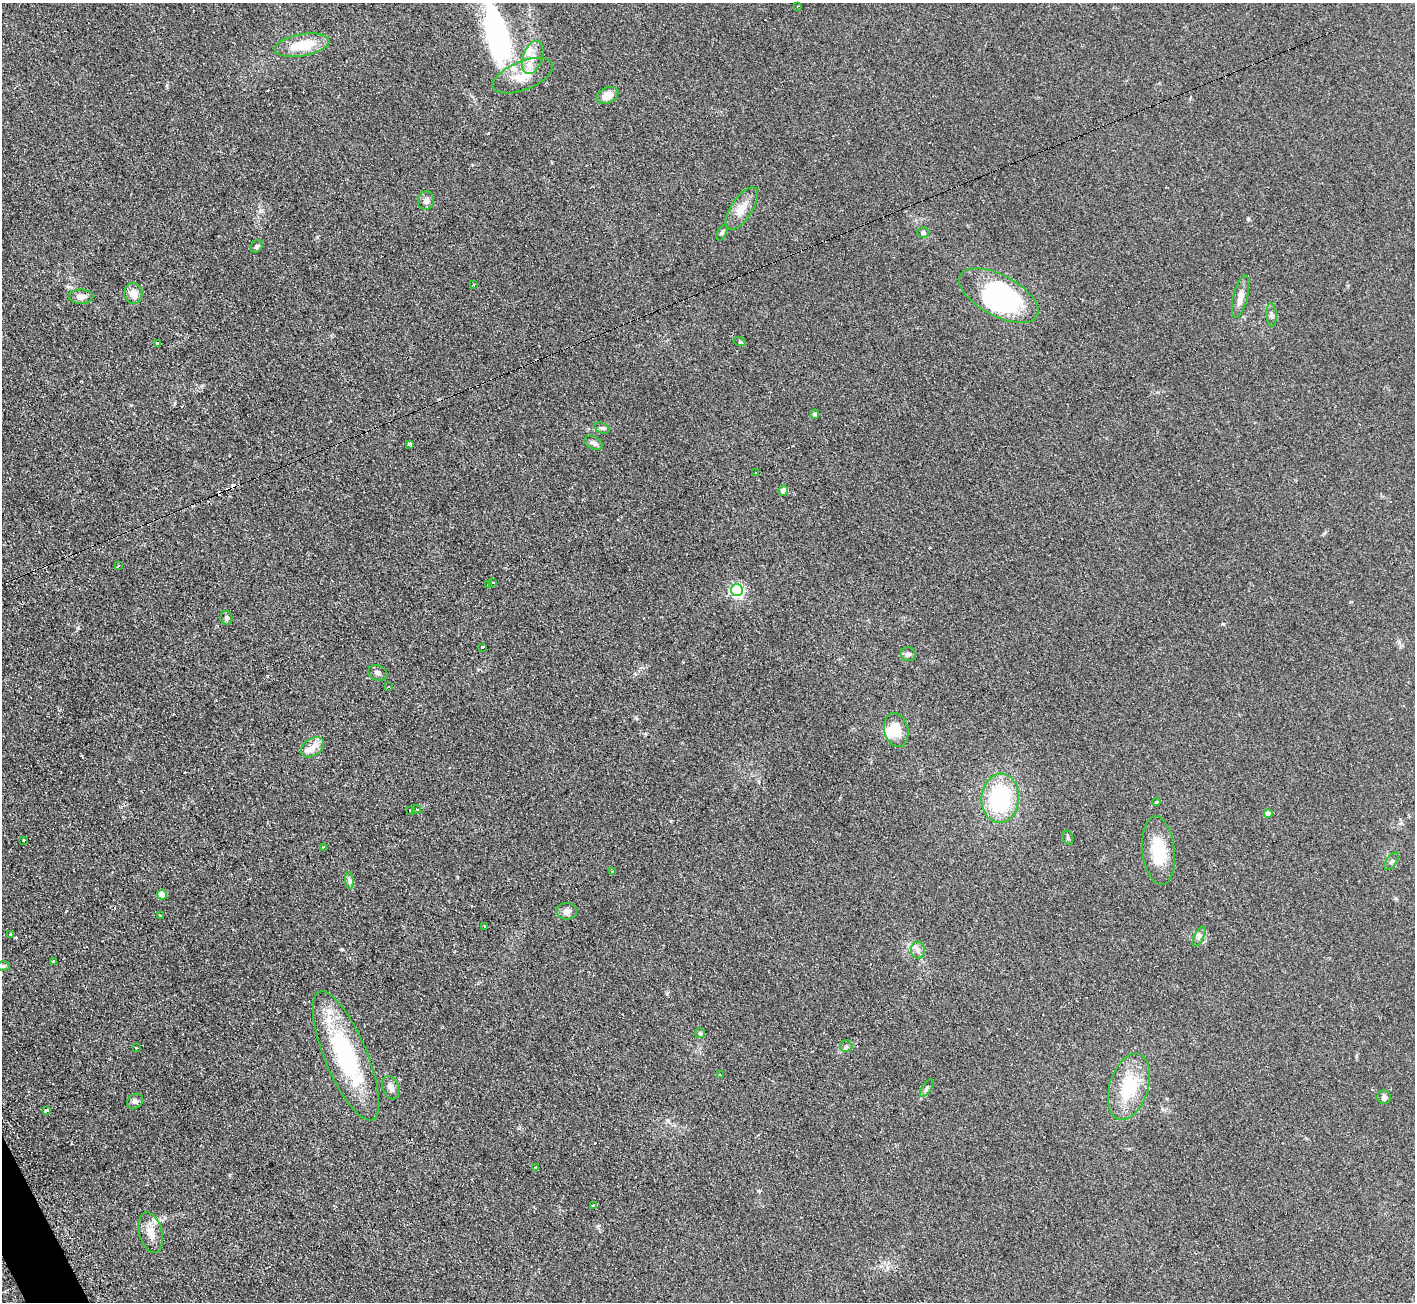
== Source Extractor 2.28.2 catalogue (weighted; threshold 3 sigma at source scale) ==
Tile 7 of 4 x 4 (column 3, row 2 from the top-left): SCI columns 2832-4244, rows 2755-4054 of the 5674 x 5646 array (HDU 1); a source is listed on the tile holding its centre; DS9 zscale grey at full resolution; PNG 1417 x 1304 px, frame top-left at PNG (2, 3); each listed source drawn as its Kron ellipse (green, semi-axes under 4 px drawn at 4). Shown black and unused: <1% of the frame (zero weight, under 2 of 3 exposures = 2% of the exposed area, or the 3 px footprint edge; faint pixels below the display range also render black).
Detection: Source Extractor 2.28.2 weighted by HDU 2 'WHT'; one run over the whole footprint, this tile lists its part. Background 0.123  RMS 0.012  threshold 0.0526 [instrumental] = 3 sigma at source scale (4.5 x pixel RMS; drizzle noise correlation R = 1.50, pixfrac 1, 0.05/0.05 arcsec/px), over >= 5 px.
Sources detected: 92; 8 inside a brighter object's white glare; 11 cosmic-ray / hot-pixel residue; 1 long thin detection or spike segment (spike, bleed or trail) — neither listed nor drawn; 2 inside a brighter listed object's ellipse — not listed separately; the other 70 listed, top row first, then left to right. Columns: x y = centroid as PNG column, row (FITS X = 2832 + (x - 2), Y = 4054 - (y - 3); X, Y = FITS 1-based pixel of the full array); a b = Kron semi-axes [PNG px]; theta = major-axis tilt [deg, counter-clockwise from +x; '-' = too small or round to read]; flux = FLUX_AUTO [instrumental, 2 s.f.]
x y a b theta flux
798 6 3 3 - 1.4
302 45 27 11 10 34
533 57 17 9 71 14
523 76 32 14 22 24
607 95 11 7 22 11
426 200 9 8 - 5.1
742 208 24 10 56 15
923 232 5 5 - 3.6
722 233 8 4 63 2.1
257 246 7 5 54 2
473 285 3 3 - 1.3
133 293 10 9 - 10
999 296 43 20 -28 110
81 297 12 7 1 7.4
1241 297 22 7 76 11
1272 315 12 5 -86 3.2
740 342 6 4 -18 1.4
158 343 4 2 - 1.2
815 414 4 4 - 4.7
602 428 8 5 -23 2.4
594 443 10 6 -29 3.7
409 444 4 3 - 18
756 473 3 2 - 1
783 491 5 4 - 8.5
118 566 3 3 - 1.4
492 583 3 3 - 2.7
489 585 4 3 - 4.7
737 590 6 6 - 200
226 618 7 6 - 3
483 647 3 3 - 3.7
908 654 7 7 - 3.8
378 673 10 7 -19 4.1
388 687 2 2 - 1.1
896 730 17 12 -78 21
313 747 13 8 35 9.3
1000 798 24 19 86 100
1156 802 4 4 - 1.1
417 809 4 3 - 1.3
410 810 3 3 - 6.6
1268 813 4 4 - 9.8
1068 838 7 5 -76 2
23 841 3 3 - 3
324 847 3 3 - 2.3
1159 851 34 16 -84 38
1392 861 10 5 55 2.8
612 872 3 3 - 1.3
349 881 8 4 -81 2.5
162 895 5 4 - 17
567 911 10 8 -1 6
160 916 3 3 - 3
484 926 4 2 - 1.2
10 935 4 3 - 2.3
1199 937 11 4 63 3.4
918 950 8 7 - 4.5
53 961 3 2 - 1.9
4 966 6 4 1 1.7
700 1033 5 5 - 1.8
846 1046 6 6 - 2.3
136 1048 3 3 - 2.6
346 1056 69 21 -67 140
720 1075 3 2 - 2.2
1129 1087 34 19 72 56
391 1088 12 8 -70 6.4
927 1088 10 4 55 2.8
1384 1097 7 6 - 3.9
135 1101 8 7 - 3.9
47 1111 3 3 - 18
536 1168 3 3 - 16
594 1205 3 3 - 5.1
151 1232 21 11 -75 15
Unlisted compact peaks at least as high as the median listed source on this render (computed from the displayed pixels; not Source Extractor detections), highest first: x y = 342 949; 260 211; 1248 219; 1223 624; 317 237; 671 821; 78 628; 636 718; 598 1226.